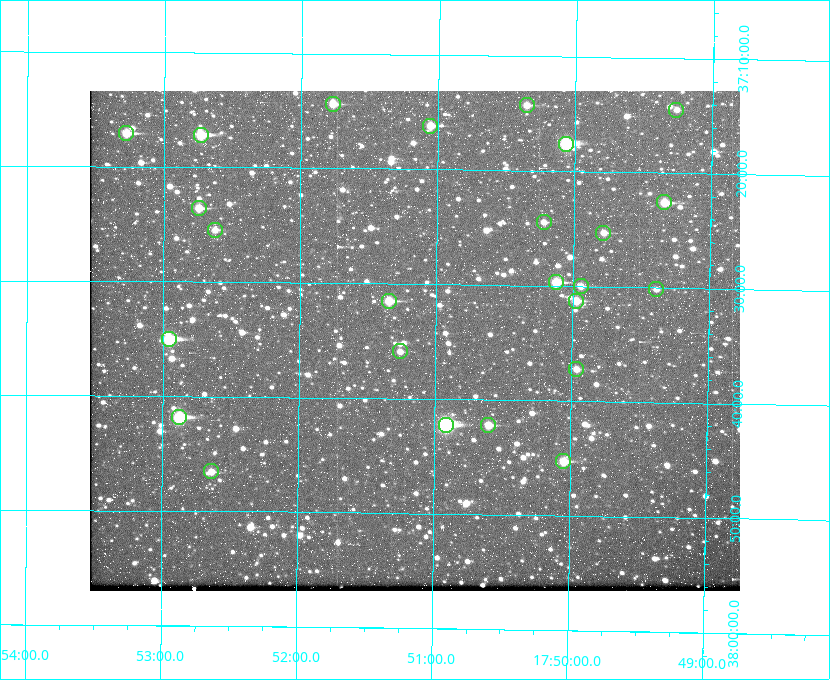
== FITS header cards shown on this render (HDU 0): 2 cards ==
NAXIS1  =                  650
NAXIS2  =                  500

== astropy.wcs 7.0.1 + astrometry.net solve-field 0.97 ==
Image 650 x 500 px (HDU 0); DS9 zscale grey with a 90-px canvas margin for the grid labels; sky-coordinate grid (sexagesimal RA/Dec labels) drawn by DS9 from the SOLVED WCS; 25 Tycho-2 reference stars matched to detected sources circled (green)
Header WCS: none
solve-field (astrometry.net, Tycho-2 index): SOLVED blind (the file carries no WCS)
Solved WCS: RA---TAN-SIP/DEC--TAN-SIP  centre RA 17:51:09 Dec +37:35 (267.79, +37.58 deg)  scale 5.23 arcsec/px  FOV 56.7' x 43.6'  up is +179 deg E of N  parity flipped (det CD > 0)
(file carries no celestial WCS; the grid is the blind solution)
Tycho-2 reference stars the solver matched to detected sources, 25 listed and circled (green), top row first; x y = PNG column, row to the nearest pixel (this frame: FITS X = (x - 90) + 1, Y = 500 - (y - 91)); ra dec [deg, ICRS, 3 dp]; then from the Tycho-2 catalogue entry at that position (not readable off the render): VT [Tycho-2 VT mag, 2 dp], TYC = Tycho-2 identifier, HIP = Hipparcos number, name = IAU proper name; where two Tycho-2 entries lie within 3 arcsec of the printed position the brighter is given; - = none
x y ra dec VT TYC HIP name
333 104 267.943 +37.240 10.39 2620-505-1 - -
527 105 267.589 +37.238 11.09 2619-212-1 - -
676 110 267.316 +37.242 12.03 2619-611-1 - -
430 126 267.764 +37.270 10.17 2620-784-1 - -
126 133 268.319 +37.285 9.88 2620-536-1 - -
201 135 268.183 +37.286 8.98 2620-786-1 87506 -
566 144 267.517 +37.293 8.96 2619-379-1 - -
664 202 267.335 +37.377 10.60 2619-634-1 - -
199 208 268.186 +37.393 10.44 2620-175-1 - -
544 222 267.555 +37.408 11.50 2619-358-1 - -
215 230 268.156 +37.424 11.25 2620-712-1 - -
603 233 267.445 +37.422 11.17 2619-451-1 - -
556 282 267.531 +37.495 10.07 2619-274-1 - -
581 286 267.485 +37.500 11.33 2619-40-1 - -
656 289 267.347 +37.503 12.15 3088-638-1 - -
389 301 267.836 +37.525 9.96 3089-889-1 - -
576 301 267.494 +37.522 10.35 3088-270-1 - -
169 339 268.239 +37.584 8.64 3089-755-1 - -
400 351 267.815 +37.598 11.54 3089-1081-1 - -
576 369 267.491 +37.621 11.40 3088-1284-1 - -
179 417 268.219 +37.697 8.93 3089-671-1 - -
446 425 267.730 +37.705 8.13 3089-1203-1 87349 -
488 425 267.652 +37.703 11.04 3089-693-1 - -
563 461 267.512 +37.755 10.10 3089-2332-1 - -
211 471 268.159 +37.775 11.22 3089-2245-1 - -